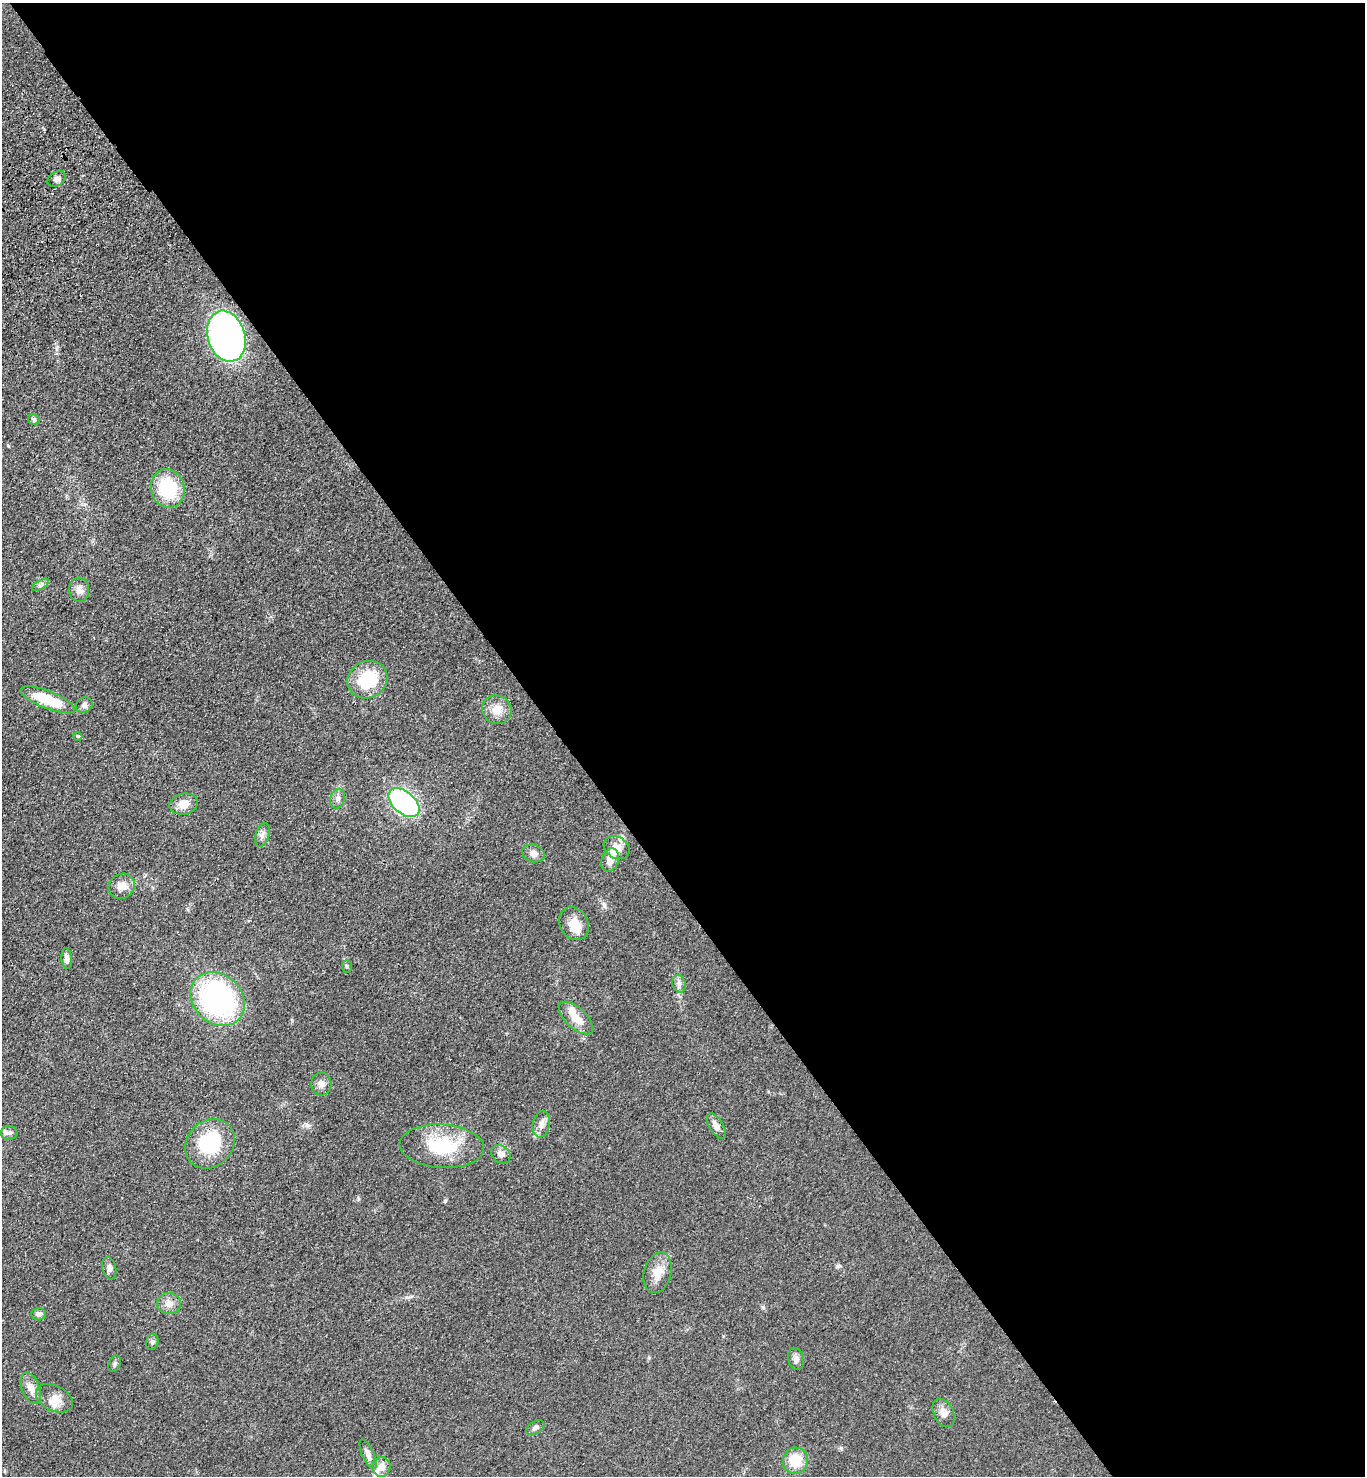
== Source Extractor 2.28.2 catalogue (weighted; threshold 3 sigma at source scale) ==
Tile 8 of 4 x 4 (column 4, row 2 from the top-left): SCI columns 4461-5823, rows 3045-4518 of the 6056 x 6087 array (HDU 1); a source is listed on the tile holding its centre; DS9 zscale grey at full resolution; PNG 1367 x 1478 px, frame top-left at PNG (2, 3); each listed source drawn as its Kron ellipse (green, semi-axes under 4 px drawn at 4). Shown black and unused: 59% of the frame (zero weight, under 3 of 4 exposures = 6% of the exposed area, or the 3 px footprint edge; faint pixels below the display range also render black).
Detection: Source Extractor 2.28.2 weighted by HDU 2 'WHT'; one run over the whole footprint, this tile lists its part. Background 0.072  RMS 0.0064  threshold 0.0287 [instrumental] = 3 sigma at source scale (4.5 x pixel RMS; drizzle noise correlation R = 1.50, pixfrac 1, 0.05/0.05 arcsec/px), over >= 5 px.
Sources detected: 51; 1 inside a brighter object's white glare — neither listed nor drawn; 4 inside a brighter listed object's ellipse — not listed separately; the other 46 listed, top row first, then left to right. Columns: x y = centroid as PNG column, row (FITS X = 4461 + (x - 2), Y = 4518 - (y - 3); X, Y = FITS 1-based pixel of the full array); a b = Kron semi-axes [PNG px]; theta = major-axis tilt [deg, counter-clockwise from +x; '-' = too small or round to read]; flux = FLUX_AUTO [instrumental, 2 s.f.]
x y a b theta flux
57 179 10 6 34 2.6
226 336 26 18 -73 240
34 420 6 5 - 1.5
168 488 19 16 -78 37
40 585 10 4 31 1.7
79 590 12 10 -85 4.3
367 680 20 18 27 30
48 700 29 8 -22 27
84 705 9 7 40 2.3
497 710 15 14 - 7.9
78 736 4 4 - 0.76
338 799 10 7 77 2.5
404 803 18 11 -41 130
184 804 14 10 13 7.8
262 835 12 7 72 2.9
617 848 14 10 -33 6.2
533 853 11 8 -19 3.9
610 860 12 8 72 6.7
122 886 13 12 - 6.3
574 924 17 14 -58 9.9
67 958 10 5 -84 3
347 966 6 5 - 1.2
679 984 9 6 -74 2.5
218 999 30 24 -44 120
576 1018 21 10 -43 9.4
321 1084 11 10 - 3.9
541 1124 13 8 79 4.2
716 1126 14 7 -58 4.4
9 1133 8 7 - 1.9
210 1144 27 23 44 40
442 1146 42 22 -4 37
501 1154 10 8 -42 3.6
109 1268 11 7 -76 2.8
658 1273 21 13 76 9.3
169 1304 12 10 -8 4.8
39 1314 7 6 - 2.5
152 1342 8 6 73 1.5
796 1359 11 8 -75 3.2
115 1364 9 5 68 1.7
31 1388 16 9 -70 5.8
54 1398 19 12 -27 8.5
944 1413 15 10 -64 4.8
535 1428 10 6 33 2.1
368 1454 16 6 -66 3.5
795 1461 13 12 - 16
381 1467 10 9 - 4.9
Overlapping masked pixels (flux is a lower limit): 1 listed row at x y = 226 336
Unlisted compact peaks at least as high as the median listed source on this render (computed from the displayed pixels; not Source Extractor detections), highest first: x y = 307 1125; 841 1448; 763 1307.